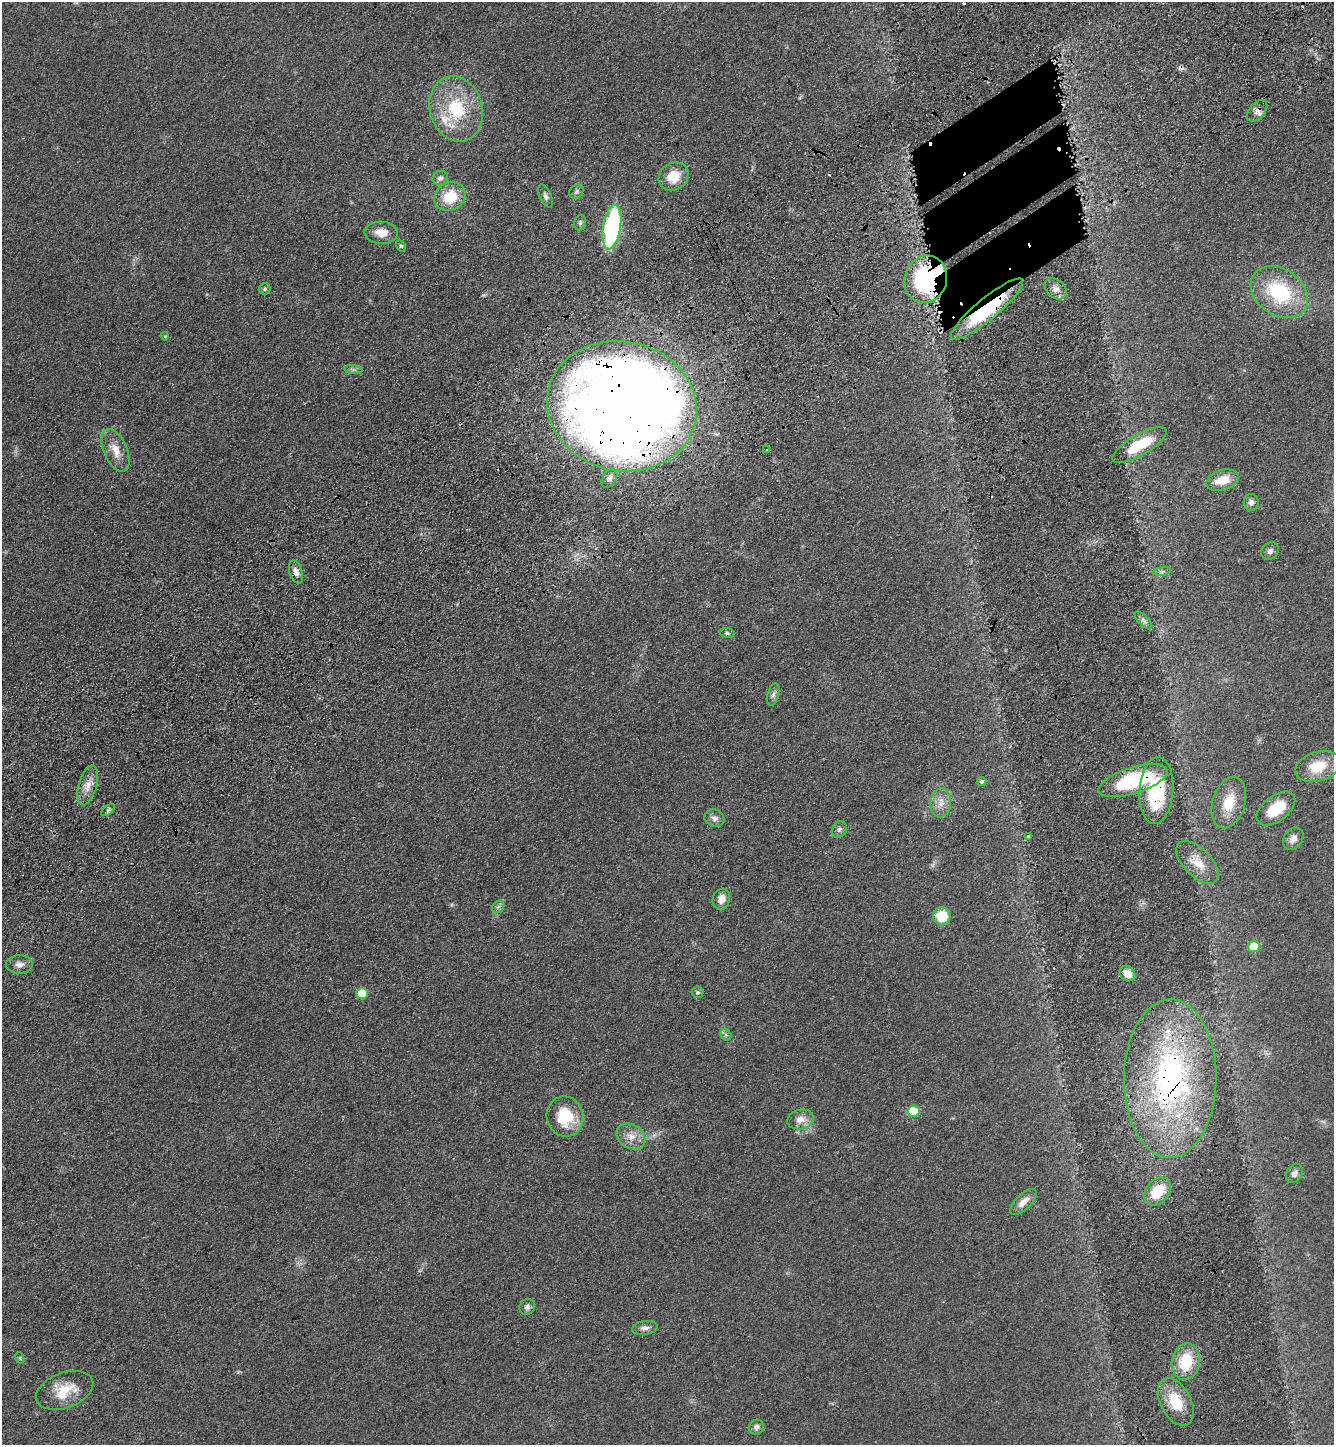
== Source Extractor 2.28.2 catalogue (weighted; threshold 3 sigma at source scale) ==
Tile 10 of 4 x 4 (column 2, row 3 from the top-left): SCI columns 1696-3027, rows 1549-2991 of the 5920 x 5981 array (HDU 1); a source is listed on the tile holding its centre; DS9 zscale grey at full resolution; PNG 1336 x 1447 px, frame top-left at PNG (2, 2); each listed source drawn as its Kron ellipse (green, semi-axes under 4 px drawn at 4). Shown black and unused: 2% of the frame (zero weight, under 3 of 4 exposures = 6% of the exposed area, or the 3 px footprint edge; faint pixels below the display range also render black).
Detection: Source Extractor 2.28.2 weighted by HDU 2 'WHT'; one run over the whole footprint, this tile lists its part. Background 0.0839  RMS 0.0066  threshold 0.0297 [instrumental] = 3 sigma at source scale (4.5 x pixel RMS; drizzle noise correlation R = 1.50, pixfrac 1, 0.05/0.05 arcsec/px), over >= 5 px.
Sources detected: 74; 1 inside a brighter object's white glare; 2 cosmic-ray / hot-pixel residue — neither listed nor drawn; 2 inside a brighter listed object's ellipse — not listed separately; the other 69 listed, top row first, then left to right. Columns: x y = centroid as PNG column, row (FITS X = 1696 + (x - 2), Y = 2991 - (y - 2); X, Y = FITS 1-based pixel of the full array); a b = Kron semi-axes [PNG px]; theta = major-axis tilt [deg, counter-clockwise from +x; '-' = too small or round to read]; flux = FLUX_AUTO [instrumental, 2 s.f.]
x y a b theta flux
456 109 33 26 -74 39
1257 111 12 7 50 3.6
673 177 15 13 38 13
440 178 8 7 - 2.2
576 192 7 6 - 1.6
545 196 12 6 -67 2.2
450 197 16 13 27 20
580 223 8 6 77 1.4
612 227 22 9 81 110
381 233 17 11 -4 7.5
401 246 6 4 -60 0.91
926 279 24 21 70 91
265 289 6 5 - 1.1
1056 289 12 9 -42 4
1279 292 31 23 -35 50
987 309 46 10 40 54
165 336 4 3 - 0.61
353 370 9 4 -9 1.6
622 406 75 64 -13 1300
1140 445 31 10 30 24
115 450 23 11 -66 9.8
767 450 2 2 - 0.62
609 478 10 6 59 2.7
1222 480 16 10 16 12
1251 502 8 7 - 2.6
1270 551 10 7 45 2.1
1162 571 9 4 9 1.4
296 572 12 6 -73 3.5
1143 620 11 5 -45 2.1
727 633 7 5 -2 1.3
773 695 11 5 73 2.4
1318 767 23 14 17 18
981 781 5 4 - 1.3
1133 781 36 13 17 53
88 785 20 9 74 7.4
1156 790 34 17 86 45
941 803 14 10 84 6.5
1229 803 26 16 73 17
1276 809 22 12 37 18
108 810 8 4 37 1.3
714 818 10 8 -26 3.1
839 829 9 7 53 2
1029 836 3 3 - 0.67
1293 839 12 9 54 3.9
1197 862 26 13 -45 12
721 899 10 8 73 5.6
498 907 7 5 44 1.7
942 916 9 9 - 17
1254 946 6 5 - 20
19 964 13 9 0 4.5
1127 974 8 7 - 7.1
697 992 6 5 - 1.3
362 993 6 5 - 20
726 1035 6 5 - 1.3
1170 1079 79 46 90 170
913 1111 6 5 - 28
565 1117 20 18 -73 26
800 1119 13 9 12 6.7
631 1136 15 12 -32 7.3
1294 1173 10 7 59 2.9
1157 1191 16 11 49 17
1023 1202 17 7 43 5.8
527 1307 8 7 - 2.4
645 1328 13 7 7 3.1
20 1358 6 3 -71 0.73
1186 1362 18 14 79 22
65 1390 30 17 20 18
1176 1402 25 15 -62 18
756 1427 8 7 - 2.6
Overlapping masked pixels (flux is a lower limit): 8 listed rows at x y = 1257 111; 926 279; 987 309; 622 406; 1133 781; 1156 790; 1170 1079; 1157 1191